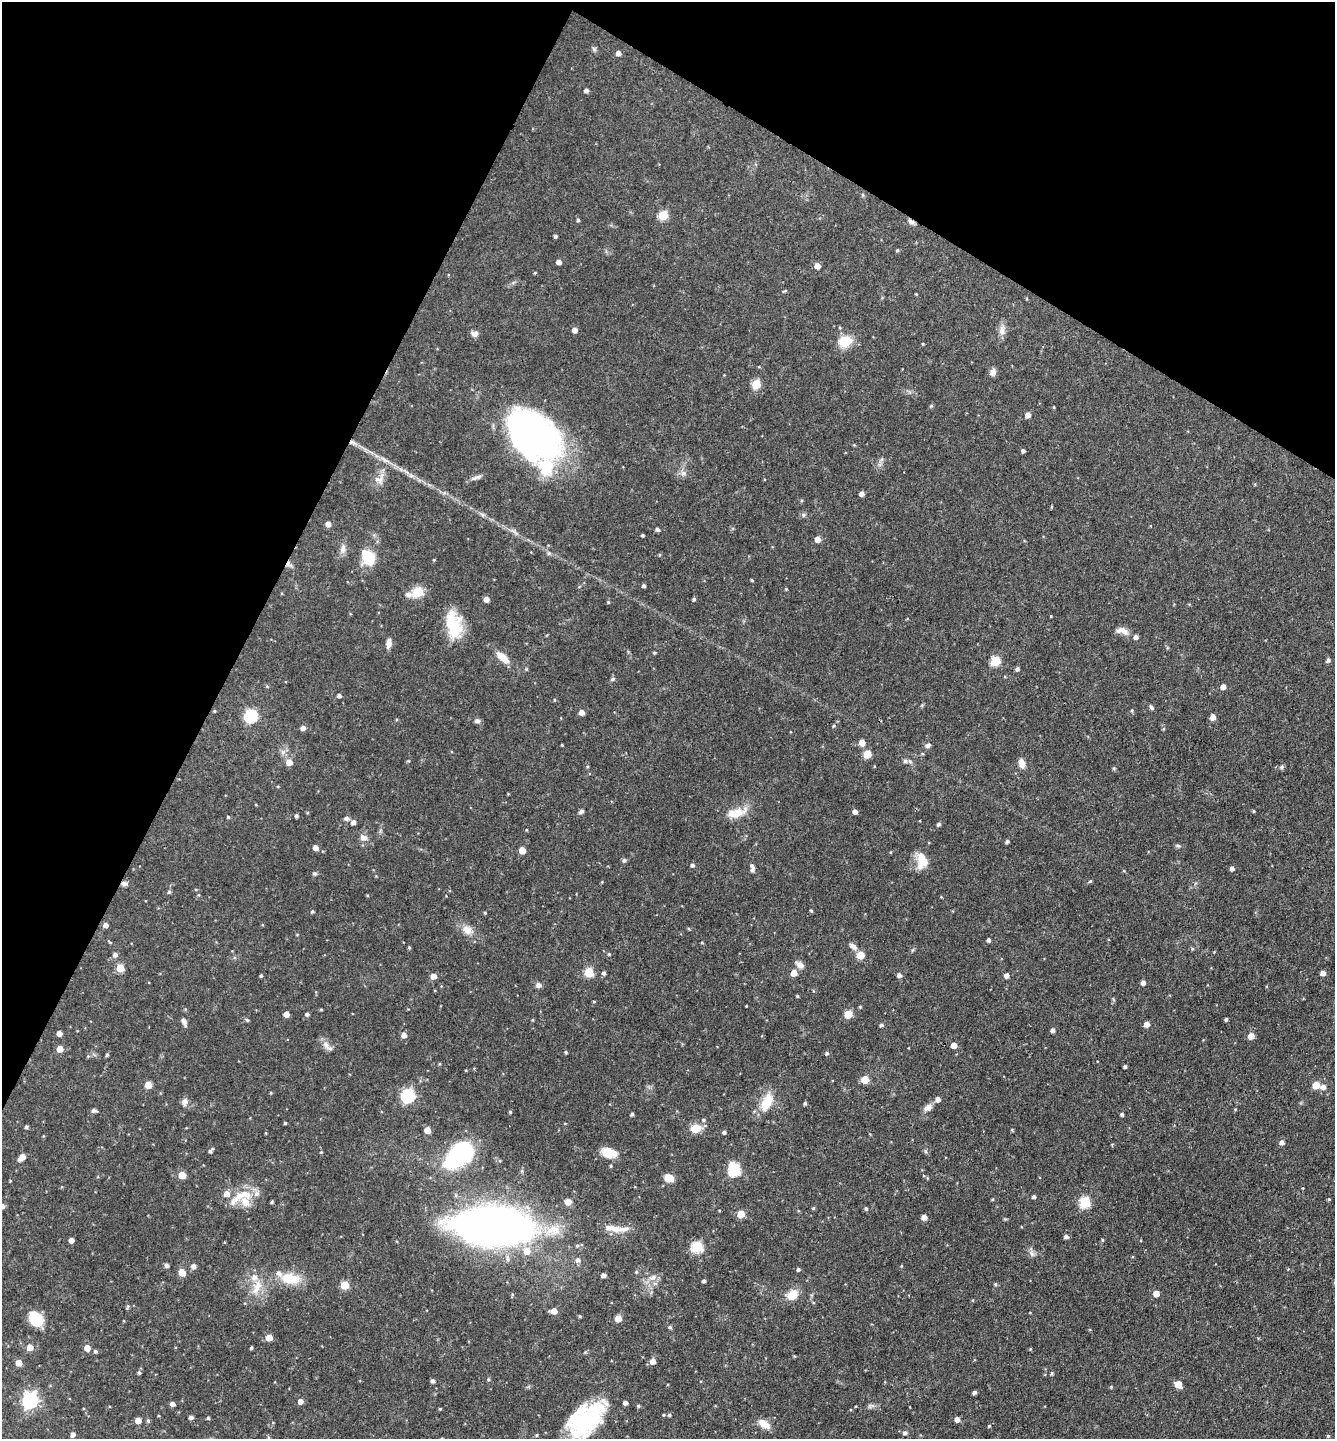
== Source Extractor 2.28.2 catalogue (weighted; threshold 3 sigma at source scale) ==
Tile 2 of 4 x 4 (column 2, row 1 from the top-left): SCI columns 1478-2810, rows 4311-5747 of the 5756 x 5747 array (HDU 1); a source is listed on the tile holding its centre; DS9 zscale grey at full resolution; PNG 1337 x 1441 px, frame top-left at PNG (2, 2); no overlay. Shown black and unused: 26% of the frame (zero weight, under 3 of 4 exposures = <1% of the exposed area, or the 3 px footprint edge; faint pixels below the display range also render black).
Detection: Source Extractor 2.28.2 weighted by HDU 2 'WHT'; one run over the whole footprint, this tile lists its part. Background 0.0897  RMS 0.0041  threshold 0.0183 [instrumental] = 3 sigma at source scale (4.5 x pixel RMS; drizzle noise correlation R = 1.50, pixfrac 1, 0.05/0.05 arcsec/px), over >= 5 px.
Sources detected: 273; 2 inside a brighter object's white glare — not listed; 9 inside a brighter listed object's ellipse — not listed separately; the other 262 listed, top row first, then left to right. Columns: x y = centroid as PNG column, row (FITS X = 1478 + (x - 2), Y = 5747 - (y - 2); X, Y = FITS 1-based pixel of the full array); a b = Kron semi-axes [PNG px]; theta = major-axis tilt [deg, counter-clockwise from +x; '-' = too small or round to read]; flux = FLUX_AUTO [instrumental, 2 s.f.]
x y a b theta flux
594 49 7 4 -46 0.77
618 53 4 4 - 2.4
586 90 4 4 - 1.3
663 215 5 5 - 19
578 220 4 4 - 0.62
911 222 9 6 -31 1.4
555 236 3 3 - 0.75
897 250 4 4 - 0.48
559 262 4 4 - 2.1
817 266 5 5 - 3.1
535 273 4 3 - 0.42
784 291 7 3 30 0.42
916 294 3 3 - 0.31
840 328 4 3 - 0.38
574 330 5 4 - 2.6
1002 330 15 8 -86 2.5
474 333 9 7 -9 1.6
845 341 16 12 29 8.2
923 344 4 3 - 0.31
993 372 10 7 70 1.7
756 384 5 5 - 14
931 406 5 4 - 0.53
1028 415 5 4 - 2.7
533 435 58 39 -41 140
353 443 15 4 -31 2.2
1023 451 4 3 - 0.95
882 459 7 4 71 0.77
384 460 15 6 -28 2.4
683 473 8 6 -14 1.5
476 477 17 5 16 1.6
379 479 16 14 38 3.5
1255 484 5 3 - 0.31
861 494 4 4 - 1.8
803 515 6 5 - 0.72
328 524 5 5 - 2.4
657 529 4 4 - 1
642 535 3 3 - 0.57
817 539 5 5 - 3.5
343 548 14 7 84 2.1
549 553 6 5 - 0.8
369 558 15 14 - 10
289 565 11 6 -37 1.4
752 580 4 3 - 0.43
644 586 4 4 - 0.79
786 589 3 3 - 0.39
417 592 5 5 - 24
408 595 11 7 -6 1.8
486 599 4 4 - 3.1
694 599 4 3 - 0.7
608 602 4 4 - 0.39
1051 616 3 2 - 0.26
454 624 31 16 -80 15
1122 631 18 8 -14 3
389 643 10 6 85 2.5
654 653 4 4 - 0.46
503 657 18 8 -41 5.3
1328 660 5 5 - 1
995 661 5 5 - 22
526 669 4 4 - 0.44
1017 669 5 4 - 0.96
612 679 7 4 27 0.71
1223 687 5 4 - 2.7
339 696 4 4 - 1.1
554 700 5 3 - 0.37
1151 707 7 5 -40 0.8
1132 710 5 4 - 0.49
214 711 4 4 - 0.39
582 712 5 5 - 2.6
251 716 6 6 - 51
1213 717 5 4 - 3.4
477 721 8 6 -2 1.2
834 726 6 5 - 0.57
303 728 5 4 - 1.9
1163 729 5 3 - 0.42
862 742 5 5 - 3.9
562 745 3 2 - 0.33
928 745 9 5 31 1.1
283 752 7 7 - 1.4
867 754 5 5 - 12
905 761 6 5 - 0.83
910 761 6 5 - 0.77
289 762 5 5 - 3.7
1022 763 10 6 -80 3
1282 767 6 5 - 0.76
1253 811 4 3 - 0.41
581 812 7 5 30 0.85
855 812 4 4 - 1.9
736 813 30 12 17 6.9
296 816 4 4 - 0.81
228 817 4 4 - 0.42
346 818 8 6 1 0.96
353 822 5 5 - 1.8
939 824 5 4 - 0.8
363 838 10 8 -14 2.2
1007 842 4 4 - 0.78
1178 846 6 4 -19 0.62
315 848 5 4 - 2.3
522 850 5 5 - 5.7
624 860 5 5 - 0.92
922 861 20 13 -83 6.8
692 865 4 4 - 0.98
752 868 11 5 -87 1.3
1232 868 4 4 - 1.5
315 874 6 5 - 0.7
1090 881 5 4 - 0.46
124 883 8 6 -7 1.3
198 895 5 3 - 0.37
811 911 4 3 - 0.46
312 912 4 4 - 0.6
485 913 4 3 - 0.37
105 925 4 4 - 1.8
467 930 14 11 -35 3.8
988 940 4 3 - 0.95
110 942 7 3 -34 0.44
702 943 3 3 - 0.39
853 946 10 6 -40 1.9
409 947 4 3 - 0.56
609 954 4 3 - 0.43
115 955 5 5 - 1.4
861 955 5 5 - 7.5
800 965 11 7 -38 2.3
120 968 5 5 - 9.8
589 972 5 5 - 19
604 973 5 4 - 0.88
794 973 5 5 - 4.5
1323 973 5 4 - 2
899 975 5 5 - 1.3
1006 975 5 4 - 1.8
261 976 4 3 - 0.54
433 976 5 4 - 3.4
1143 983 4 4 - 1.7
538 985 8 7 - 1.3
797 996 3 3 - 0.47
594 1001 4 3 - 0.36
746 1006 2 2 - 0.25
860 1007 4 3 - 0.46
321 1009 5 3 - 0.37
286 1014 4 4 - 2.8
307 1014 4 4 - 0.84
848 1014 5 5 - 12
1226 1019 4 3 - 0.65
247 1020 6 4 -44 0.55
184 1021 9 6 -65 1.5
1147 1024 5 4 - 2.8
881 1025 4 4 - 0.91
1052 1030 4 4 - 1.3
59 1033 4 4 - 2.3
404 1035 5 5 - 2.5
1251 1036 5 5 - 3.8
326 1045 14 8 -67 2.4
954 1045 4 4 - 3.7
60 1049 5 5 - 5.1
566 1052 4 3 - 0.5
827 1053 5 4 - 0.78
107 1055 4 4 - 0.6
1125 1066 3 3 - 0.76
865 1079 5 5 - 8.6
148 1085 5 5 - 5.4
1316 1085 5 5 - 7.6
1323 1087 6 5 - 2.1
408 1096 6 6 - 62
938 1099 5 5 - 2
184 1102 9 7 68 1.9
767 1102 24 11 66 8.9
805 1103 4 3 - 0.65
928 1108 11 8 33 2.3
94 1110 5 4 - 1.2
510 1112 4 4 - 0.49
632 1114 4 3 - 0.78
1122 1114 4 4 - 0.83
285 1123 3 3 - 0.48
26 1127 4 3 - 0.78
696 1128 13 11 13 4.8
427 1130 5 5 - 4.2
724 1132 4 4 - 0.88
265 1133 5 3 - 0.33
1282 1142 5 5 - 1.5
211 1151 6 4 53 0.93
321 1152 4 3 - 0.36
609 1153 17 10 -14 5.9
457 1155 35 18 34 41
22 1157 6 4 47 4.2
611 1166 4 4 - 0.49
734 1170 8 6 -64 48
182 1175 5 5 - 7.5
669 1178 9 7 -24 4.5
241 1196 40 13 27 10
1033 1197 4 4 - 0.82
992 1199 4 3 - 0.4
1329 1199 4 3 - 0.39
272 1202 4 3 - 0.51
568 1202 8 7 - 2.5
1085 1202 6 5 - 32
2 1206 5 5 - 2.4
813 1208 5 4 - 0.47
866 1209 5 4 - 0.61
741 1214 5 5 - 8.5
924 1217 5 4 - 2.7
493 1227 72 30 -3 270
615 1228 37 7 -6 5.6
1066 1236 5 4 - 1.3
71 1240 4 4 - 2.3
697 1247 6 5 - 32
1032 1254 9 4 -71 1
578 1260 7 6 - 1.4
167 1265 5 4 - 1.1
193 1266 7 6 - 1.3
901 1266 4 3 - 0.34
798 1269 4 4 - 0.84
636 1272 5 5 - 0.51
182 1273 5 5 - 5.5
603 1275 4 4 - 1.9
653 1277 11 7 19 2.4
290 1279 25 14 -7 10
704 1281 3 3 - 0.77
995 1284 5 4 - 0.49
344 1285 5 5 - 11
257 1287 23 10 68 6.3
1156 1294 5 5 - 3.9
792 1295 12 9 24 6.3
973 1300 5 3 - 0.3
128 1307 7 4 57 0.52
554 1311 5 5 - 4
580 1316 4 3 - 0.51
36 1319 14 11 -50 13
618 1319 5 5 - 6.5
670 1327 5 4 - 0.57
269 1338 5 4 - 5.4
30 1347 5 5 - 3.3
87 1348 5 5 - 3.9
251 1348 4 3 - 0.56
95 1351 5 4 - 0.71
794 1356 5 3 - 0.35
653 1361 5 5 - 2.7
19 1363 5 5 - 4.1
139 1373 4 4 - 0.69
1052 1373 5 4 - 0.5
488 1379 5 4 - 0.53
432 1381 4 4 - 1
1178 1384 5 5 - 6.1
1111 1387 5 3 - 0.36
974 1392 4 4 - 1.1
30 1400 7 6 - 120
300 1401 5 5 - 2.4
625 1403 4 4 - 1.4
172 1404 4 4 - 1.7
638 1406 5 4 - 0.53
870 1406 6 6 - 0.84
440 1409 4 3 - 0.39
669 1415 5 4 - 0.65
191 1417 4 4 - 1.1
208 1418 5 4 - 0.51
957 1419 5 4 - 2.2
138 1420 5 4 - 3.8
586 1420 47 27 48 41
148 1421 5 5 - 0.59
764 1424 16 8 -35 3.9
989 1426 4 4 - 0.44
905 1433 5 5 - 1.1
73 1434 5 4 - 1.5
537 1435 4 4 - 0.43
1328 1436 4 4 - 0.44
Overlapping masked pixels (flux is a lower limit): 5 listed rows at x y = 911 222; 533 435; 353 443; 289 565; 124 883
Isophote crosses this tile's border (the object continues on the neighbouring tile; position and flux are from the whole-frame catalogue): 2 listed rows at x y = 2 1206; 586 1420
Unlisted compact peaks at least as high as the median listed source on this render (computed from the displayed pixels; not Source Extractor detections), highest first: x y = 169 892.